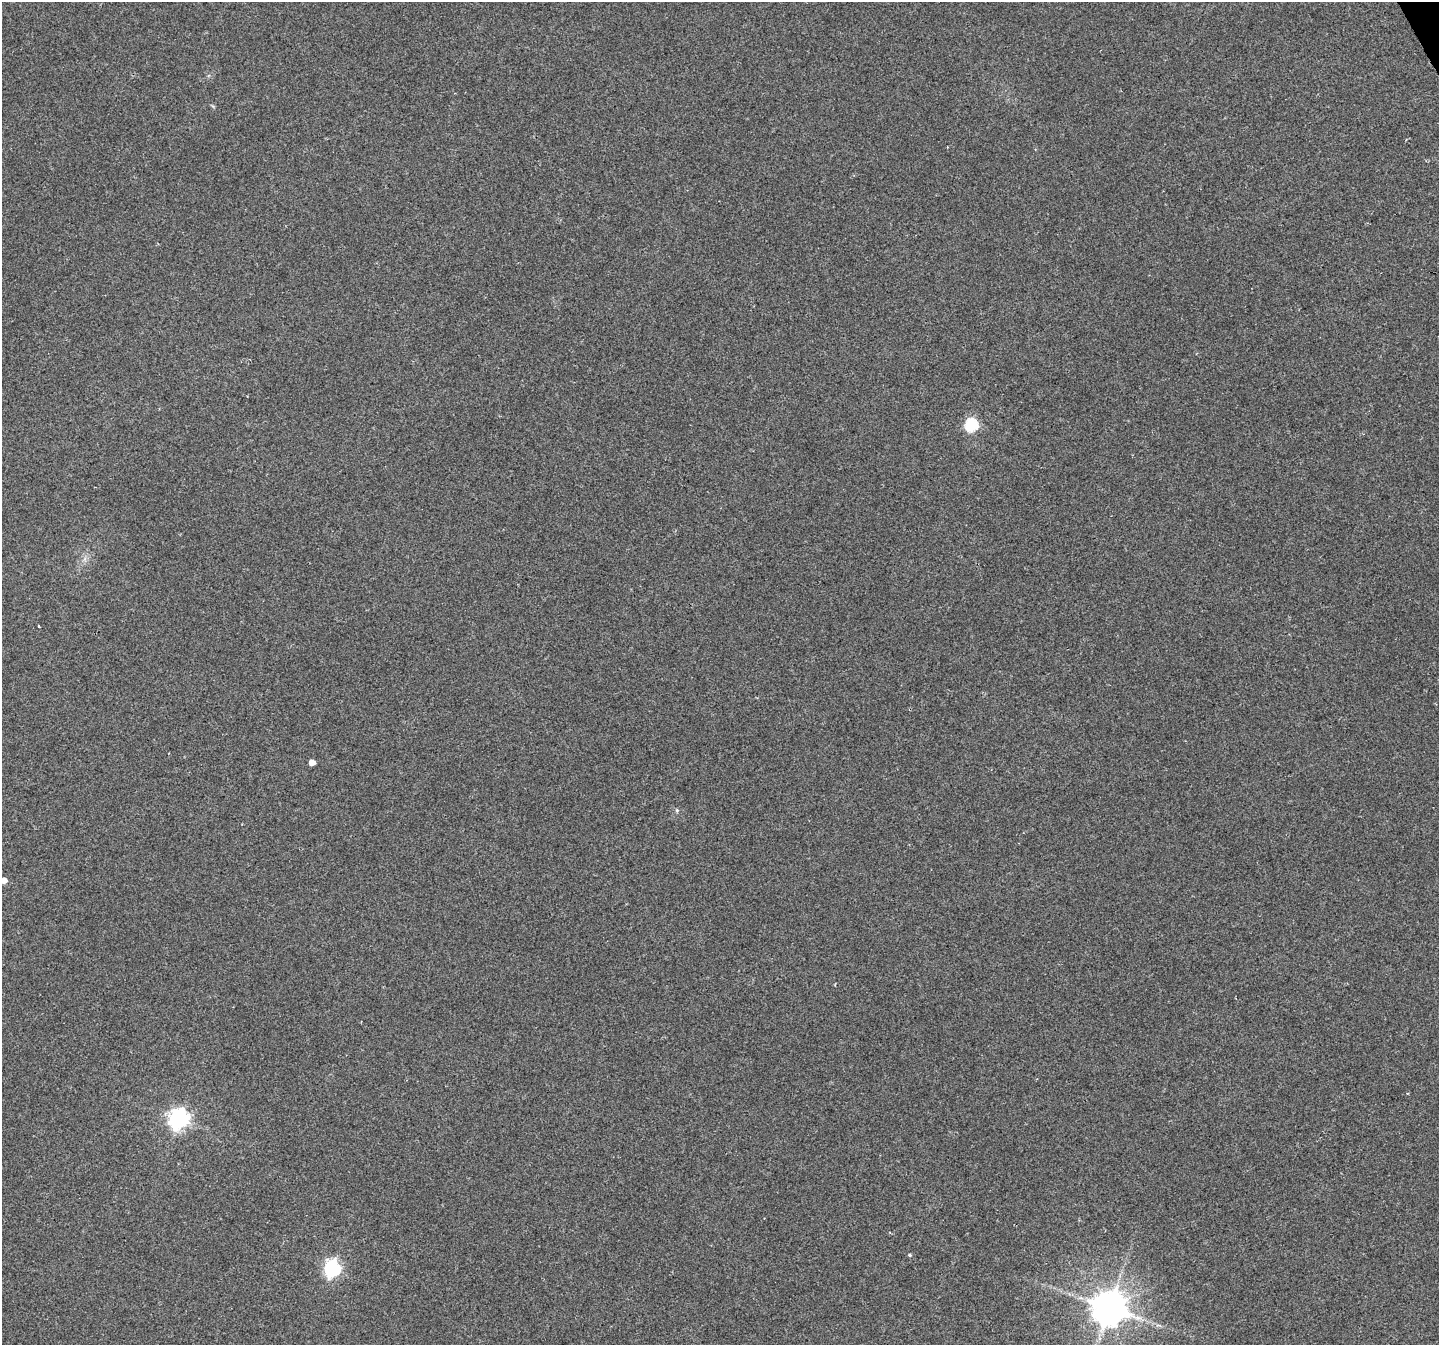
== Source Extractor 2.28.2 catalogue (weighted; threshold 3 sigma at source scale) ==
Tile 10 of 4 x 4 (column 2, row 3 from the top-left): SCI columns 1440-2876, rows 1502-2844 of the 5750 x 5629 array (HDU 1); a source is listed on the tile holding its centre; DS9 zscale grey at full resolution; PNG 1441 x 1347 px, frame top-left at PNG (2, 2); no overlay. Shown black and unused: <1% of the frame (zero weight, under 2 of 3 exposures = <1% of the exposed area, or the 3 px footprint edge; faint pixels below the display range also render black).
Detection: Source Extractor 2.28.2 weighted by HDU 2 'WHT'; one run over the whole footprint, this tile lists its part. Background 0.0804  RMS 0.0076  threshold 0.0341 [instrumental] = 3 sigma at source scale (4.5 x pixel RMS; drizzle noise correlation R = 1.50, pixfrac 1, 0.0396/0.0396 arcsec/px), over >= 5 px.
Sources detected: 9; all 9 listed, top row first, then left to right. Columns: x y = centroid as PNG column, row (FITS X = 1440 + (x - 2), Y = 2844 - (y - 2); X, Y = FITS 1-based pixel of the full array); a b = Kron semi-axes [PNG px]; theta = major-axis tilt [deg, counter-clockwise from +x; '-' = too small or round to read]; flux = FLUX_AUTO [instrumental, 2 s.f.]
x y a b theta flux
971 425 6 6 - 98
39 626 3 3 - 2.9
312 762 5 4 - 8
677 810 5 5 - 1.1
4 880 4 4 - 6.8
179 1119 7 7 - 400
909 1255 5 4 - 0.99
332 1268 7 7 - 220
1109 1308 10 10 - 1900
Isophote crosses this tile's border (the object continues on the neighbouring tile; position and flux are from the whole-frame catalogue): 1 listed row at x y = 4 880